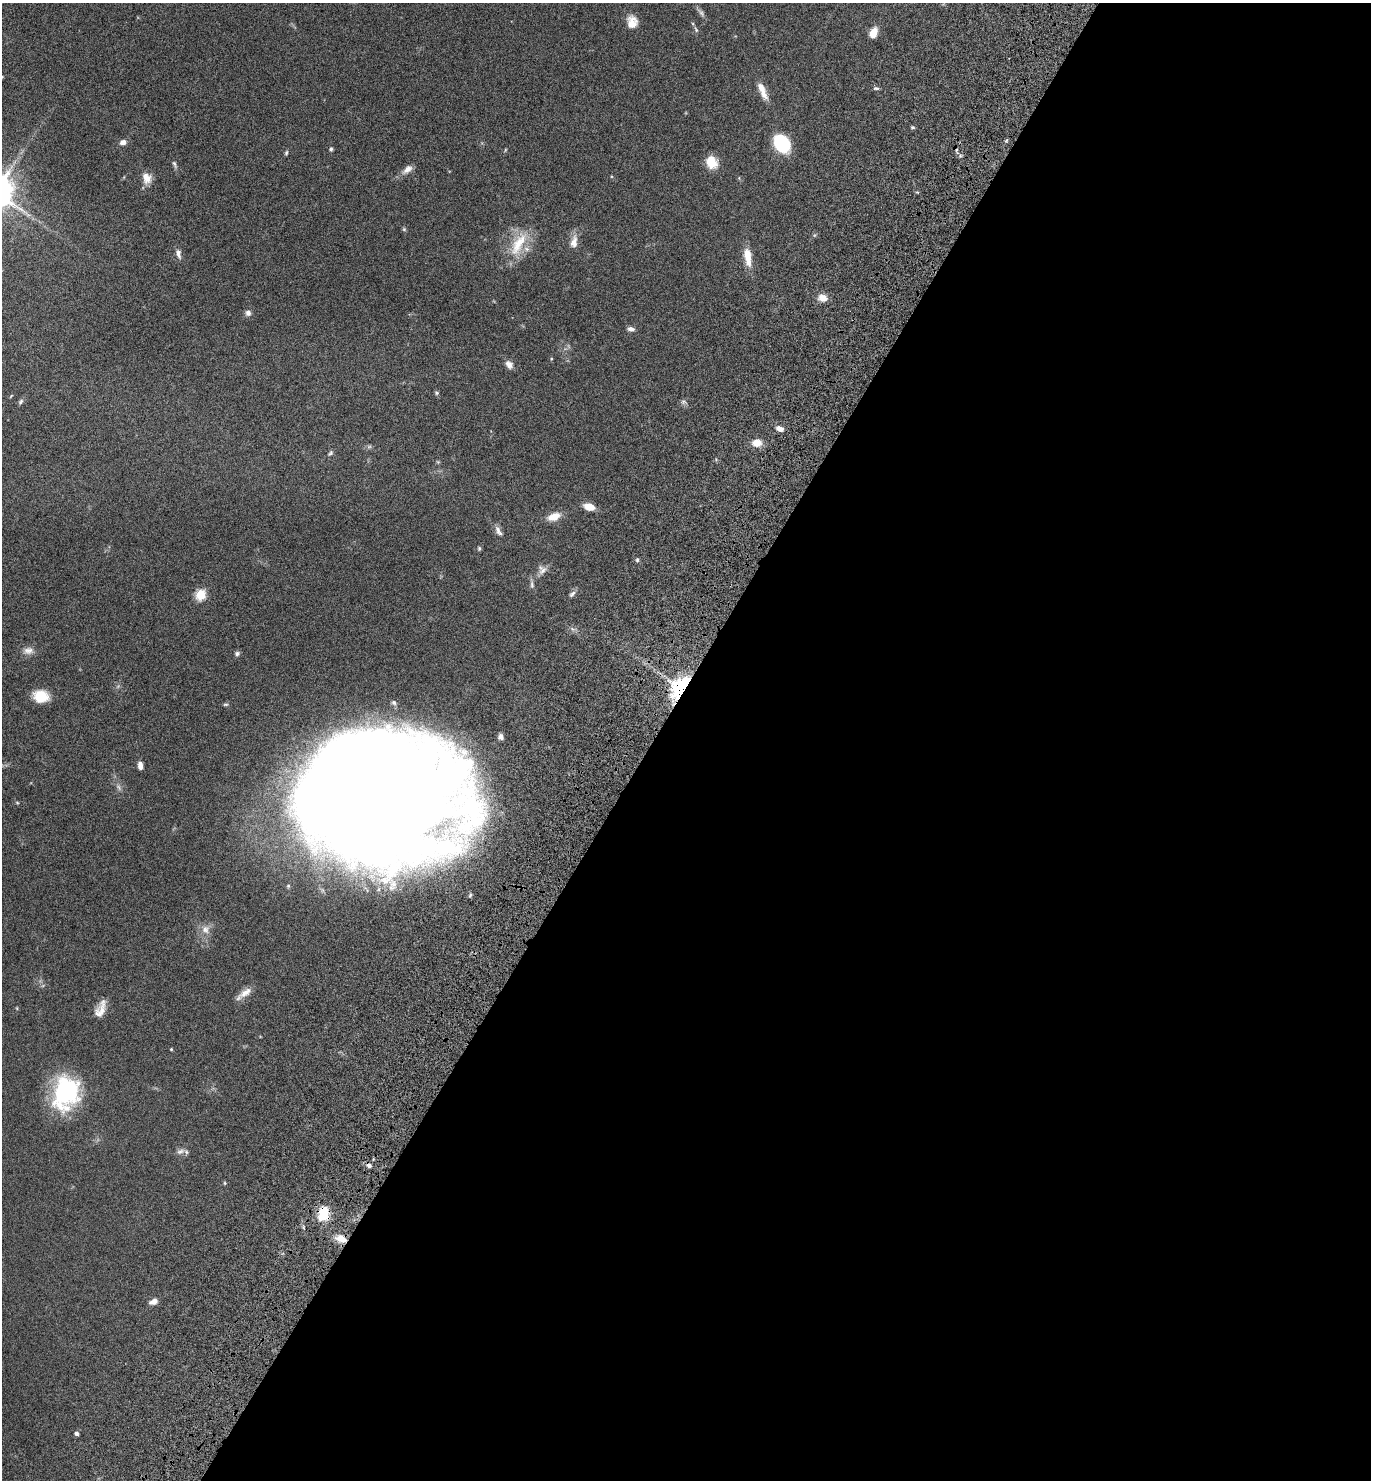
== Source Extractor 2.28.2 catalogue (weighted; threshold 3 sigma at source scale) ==
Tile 12 of 4 x 4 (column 4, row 3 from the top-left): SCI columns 4375-5743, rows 1560-3037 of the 6147 x 6073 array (HDU 1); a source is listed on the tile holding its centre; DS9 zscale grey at full resolution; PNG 1373 x 1482 px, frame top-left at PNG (2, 3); no overlay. Shown black and unused: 53% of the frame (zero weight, under 6 of 12 exposures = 6% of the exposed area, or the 3 px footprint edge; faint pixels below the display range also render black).
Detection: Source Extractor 2.28.2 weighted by HDU 2 'WHT'; one run over the whole footprint, this tile lists its part. Background 0.0751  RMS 0.0039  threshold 0.0159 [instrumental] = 3 sigma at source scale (4.09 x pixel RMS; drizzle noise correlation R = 1.36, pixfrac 0.8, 0.05/0.05 arcsec/px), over >= 5 px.
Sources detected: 74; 3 too faint to see at this stretch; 1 inside a brighter object's white glare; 2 cosmic-ray / hot-pixel residue — not listed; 4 inside a brighter listed object's ellipse — not listed separately; the other 64 listed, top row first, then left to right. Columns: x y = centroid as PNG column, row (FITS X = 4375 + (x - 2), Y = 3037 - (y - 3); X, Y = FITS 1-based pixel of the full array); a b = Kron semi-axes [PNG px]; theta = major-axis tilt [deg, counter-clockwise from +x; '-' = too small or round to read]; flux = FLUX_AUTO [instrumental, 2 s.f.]
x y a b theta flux
632 22 15 12 -86 4.2
696 30 9 5 -71 0.68
873 33 10 7 68 4.7
761 88 21 8 -60 3.5
876 88 8 5 -1 0.69
913 127 6 4 0 0.52
123 142 9 7 11 1.7
782 143 18 13 -52 20
331 149 5 5 - 0.61
505 150 6 3 72 0.35
286 153 6 4 79 0.53
712 162 14 12 -63 6.3
174 164 11 5 -69 0.91
407 169 16 8 37 2.4
147 178 14 11 -74 3.6
404 229 6 5 - 0.47
574 242 18 9 79 3.3
518 244 42 16 62 12
178 254 13 7 -75 1.6
747 256 22 8 -82 6
822 298 10 8 -10 3.5
248 313 8 7 - 1.4
631 329 10 6 -9 1.3
551 359 4 4 - 0.35
509 364 11 8 -50 1.9
437 393 5 5 - 0.6
11 396 6 3 46 0.31
21 402 8 6 57 0.81
683 402 8 6 -19 0.86
780 429 9 6 -26 1.9
757 443 12 9 -6 3.5
369 447 7 4 1 0.66
330 453 9 6 48 0.77
589 507 10 6 -13 5.2
554 517 16 9 20 4.3
498 531 15 7 -61 1.8
479 548 5 4 - 0.57
637 560 6 5 - 0.57
542 570 12 12 - 2.2
532 584 15 5 -82 1.1
572 594 11 6 42 1.1
200 595 6 5 - 25
28 651 15 10 7 2.5
237 654 7 6 - 0.86
680 687 26 16 55 28
41 696 15 11 -12 8
226 704 7 5 1 0.56
500 737 9 8 - 2.2
140 766 8 5 -82 2
373 798 121 91 -2 1600
17 803 5 4 - 0.35
470 895 6 5 - 0.69
205 929 13 12 - 3.1
245 992 21 8 34 3.1
17 1008 5 3 - 0.29
101 1009 21 10 67 4.1
171 1049 3 3 - 0.37
63 1094 40 27 88 34
180 1151 12 7 20 1.5
225 1183 5 3 - 0.37
323 1213 13 10 80 11
341 1239 13 8 -21 4.5
154 1301 9 6 19 2.4
76 1433 4 4 - 1.1
Overlapping masked pixels (flux is a lower limit): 3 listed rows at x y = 680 687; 323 1213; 341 1239